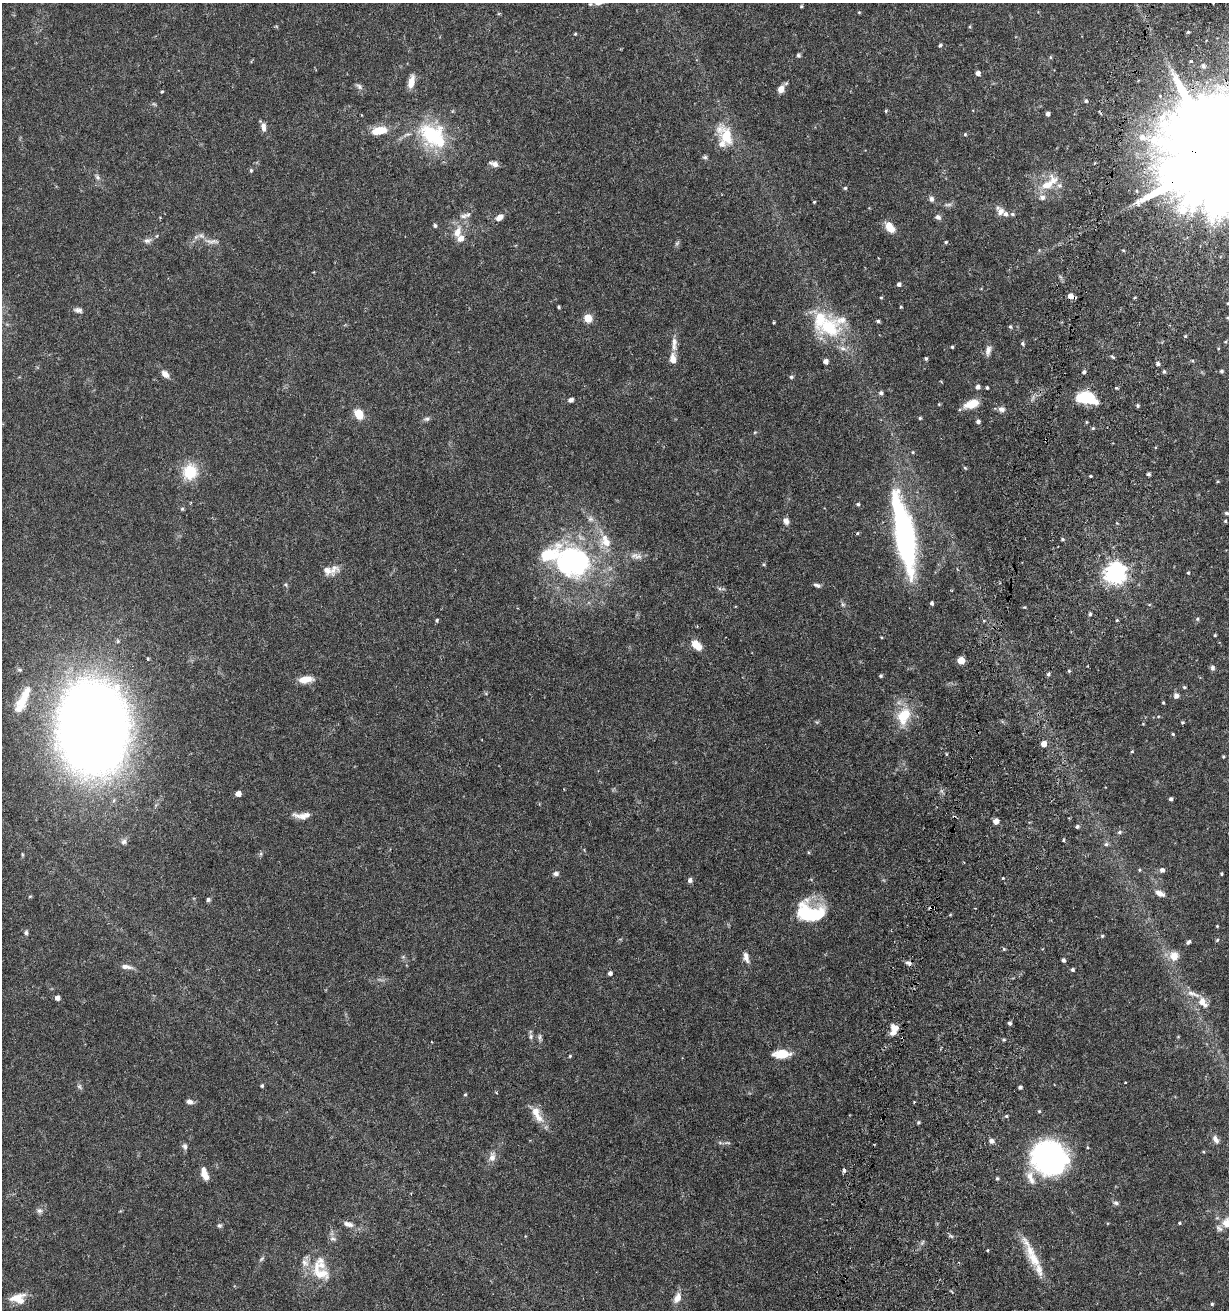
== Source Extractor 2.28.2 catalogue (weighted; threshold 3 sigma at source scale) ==
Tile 10 of 4 x 4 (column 2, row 3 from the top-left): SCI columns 1568-2794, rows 1332-2639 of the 5531 x 5284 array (HDU 1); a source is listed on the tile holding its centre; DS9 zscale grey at full resolution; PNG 1231 x 1312 px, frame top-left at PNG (2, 3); no overlay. Shown black and unused: <1% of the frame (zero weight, under 5 of 9 exposures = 3% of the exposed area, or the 3 px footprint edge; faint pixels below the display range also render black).
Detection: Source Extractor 2.28.2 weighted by HDU 2 'WHT'; one run over the whole footprint, this tile lists its part. Background 0.0301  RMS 0.0015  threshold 0.00621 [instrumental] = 3 sigma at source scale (4.09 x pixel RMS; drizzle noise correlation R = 1.36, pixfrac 0.8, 0.0396/0.0396 arcsec/px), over >= 5 px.
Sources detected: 251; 1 inside a brighter object's white glare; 1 cosmic-ray / hot-pixel residue — not listed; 25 inside a brighter listed object's ellipse — not listed separately; the other 224 listed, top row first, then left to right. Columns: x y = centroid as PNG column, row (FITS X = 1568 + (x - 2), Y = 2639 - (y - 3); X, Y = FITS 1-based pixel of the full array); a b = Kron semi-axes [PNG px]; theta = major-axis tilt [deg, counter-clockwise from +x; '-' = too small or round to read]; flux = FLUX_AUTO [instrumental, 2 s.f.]
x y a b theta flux
1213 3 3 3 - 0.28
801 6 4 4 - 0.17
859 12 4 4 - 0.13
276 26 6 3 -19 0.13
1188 32 4 4 - 0.18
575 34 4 3 - 0.14
940 45 5 4 - 0.21
798 55 6 5 - 0.24
1050 57 5 4 - 0.17
1203 66 7 6 - 0.49
978 73 5 4 - 0.7
411 82 17 7 76 1.3
359 86 10 6 -30 0.41
781 89 9 7 64 1
162 91 3 3 - 0.21
1086 101 5 4 - 0.25
886 111 5 4 - 0.16
1047 114 4 4 - 0.58
361 115 4 2 - 0.091
263 125 8 7 - 0.56
381 130 15 10 25 1.8
432 134 36 30 -24 10
965 134 4 4 - 0.16
726 136 31 17 -60 4.4
1142 137 11 9 -16 1.3
705 157 7 5 0 0.27
1219 159 41 26 -21 5000
494 164 11 5 -16 0.68
251 170 5 4 - 0.21
97 177 9 6 -54 0.41
1049 183 31 13 39 3.2
845 188 4 4 - 0.19
931 199 7 6 - 0.48
814 202 3 3 - 0.13
948 205 11 4 0 0.38
1001 211 11 9 75 0.87
1012 214 6 5 - 0.27
464 216 12 8 13 0.79
499 217 10 7 34 0.85
938 217 9 7 -23 0.45
435 225 5 4 - 0.26
890 227 14 9 -54 1.6
457 232 16 9 68 1.7
201 236 10 7 -33 0.62
147 240 11 7 13 0.55
212 241 20 6 1 0.81
946 242 5 4 - 0.19
677 243 7 4 45 0.24
1123 250 5 3 - 0.13
899 284 4 4 - 0.43
1071 296 6 4 -20 1
1135 297 5 3 - 0.13
881 298 4 4 - 0.15
1228 303 4 3 - 0.15
559 307 3 3 - 0.18
901 307 4 3 - 0.13
78 310 11 6 -12 0.51
588 318 7 7 - 1.9
878 321 5 4 - 0.22
774 322 3 2 - 0.14
829 327 35 31 -34 8.6
1010 327 4 4 - 0.22
1185 336 4 4 - 0.16
674 342 13 7 -88 0.88
1225 342 5 3 - 0.12
1023 344 6 5 - 0.25
952 347 3 3 - 0.19
1218 349 4 3 - 0.11
988 350 14 7 80 0.73
1113 357 7 3 -35 0.19
926 358 4 4 - 0.24
673 359 13 8 -85 1.4
825 361 4 4 - 0.74
1158 364 4 4 - 0.34
1164 371 5 4 - 0.23
1221 371 4 4 - 0.27
1084 372 5 4 - 0.31
165 374 9 7 -42 0.87
791 377 5 5 - 0.25
978 387 5 4 - 0.53
987 388 4 3 - 0.2
1116 388 4 3 - 0.17
881 393 5 5 - 0.37
1086 398 14 8 -9 9.7
571 400 7 5 11 0.4
971 404 17 9 20 2.1
1138 406 4 4 - 0.23
1001 409 9 7 -3 0.59
359 414 9 7 -58 2.8
920 418 4 3 - 0.2
426 419 9 5 4 0.35
978 421 4 4 - 0.4
1086 422 5 3 - 0.14
1093 428 5 4 - 0.18
755 432 6 3 19 0.15
913 452 4 4 - 0.14
965 468 6 3 -45 0.17
190 472 16 14 63 4.7
1148 474 4 4 - 0.28
1090 476 3 2 - 0.16
858 504 5 4 - 0.21
182 509 5 5 - 0.21
1227 513 5 4 - 0.29
590 519 8 7 - 0.48
786 521 8 7 - 0.61
1225 521 4 3 - 0.16
857 533 4 4 - 0.15
904 534 84 19 -79 32
1062 539 5 4 - 0.19
606 542 20 12 -9 2.2
638 557 14 7 12 0.86
573 561 33 31 72 25
763 564 5 4 - 0.16
334 569 17 13 59 1.3
1115 573 7 7 - 89
1188 573 4 3 - 0.16
286 585 6 4 -48 0.19
817 585 9 4 -15 0.38
932 603 4 3 - 0.32
843 604 7 5 -30 0.25
1024 607 4 3 - 0.13
1090 614 5 4 - 0.22
1197 619 5 4 - 0.21
437 620 4 4 - 0.2
1117 620 4 3 - 0.15
1215 635 3 3 - 0.14
697 645 12 8 -47 1.8
961 660 5 5 - 2.8
1212 668 6 6 - 0.33
19 670 7 6 - 0.3
1069 671 4 4 - 0.17
1048 674 5 4 - 0.25
880 676 4 4 - 0.22
306 679 17 8 7 1.7
1184 687 5 4 - 0.17
486 694 5 3 - 0.16
1176 696 6 6 - 0.57
23 698 29 13 58 3.2
1163 703 4 3 - 0.16
904 716 26 17 71 3.9
1183 722 3 3 - 0.18
93 728 54 41 -89 300
1173 734 5 3 - 0.15
1044 744 5 5 - 1.1
1132 751 4 3 - 0.13
1223 757 3 3 - 0.14
238 794 5 4 - 1.1
1171 799 4 4 - 0.32
303 816 29 7 -12 1.2
996 821 5 4 - 1.1
1077 826 4 4 - 0.3
1119 832 6 5 - 0.27
1063 840 4 3 - 0.15
124 842 8 7 - 0.47
1106 844 6 5 - 0.3
1139 870 4 4 - 0.16
1162 870 5 5 - 0.49
556 873 6 5 - 0.47
1222 874 3 3 - 0.17
1003 878 3 3 - 0.11
690 880 6 5 - 0.45
1160 893 11 6 -25 0.85
30 896 5 4 - 0.15
208 899 5 5 - 0.26
932 907 9 3 11 0.35
810 913 29 18 -7 9.9
1217 926 3 3 - 0.13
26 932 7 6 - 0.32
1102 936 4 4 - 0.18
1217 940 5 5 - 0.18
1188 942 6 4 55 0.27
1004 949 5 4 - 0.18
1174 956 13 13 - 1.6
746 957 15 7 -73 0.8
1063 960 4 3 - 0.37
908 963 9 6 -31 0.47
126 967 16 5 -8 0.77
1073 970 4 4 - 0.28
610 973 4 4 - 0.49
1193 994 23 6 -20 1.2
57 998 4 4 - 0.74
1202 1002 11 7 -51 1.7
1010 1023 4 4 - 0.35
894 1029 14 9 76 1.4
531 1036 8 5 89 0.33
540 1038 11 4 -80 0.36
1004 1040 5 4 - 0.21
781 1054 17 8 2 2.7
570 1056 5 4 - 0.15
79 1086 8 6 -54 0.33
262 1086 5 4 - 0.18
1020 1087 4 3 - 0.36
496 1093 4 3 - 0.14
465 1094 4 3 - 0.17
189 1102 9 6 -16 0.54
914 1102 3 3 - 0.11
1039 1111 4 4 - 0.15
537 1114 27 10 -63 2
1006 1116 5 4 - 0.23
918 1123 4 4 - 0.18
1216 1139 12 7 -62 0.69
991 1141 9 7 -25 0.47
727 1143 10 4 -1 0.32
185 1146 8 6 -70 0.42
1087 1147 4 3 - 0.13
492 1157 15 9 82 0.93
1049 1158 32 29 -22 32
844 1170 4 4 - 0.41
204 1174 15 7 -70 1.4
997 1178 4 4 - 0.19
1116 1203 7 6 - 0.34
39 1210 8 7 - 0.47
1179 1223 4 3 - 0.18
1226 1223 14 11 87 1.4
347 1224 9 7 -27 0.56
219 1225 6 6 - 0.27
333 1239 9 6 -18 0.41
987 1250 4 3 - 0.14
1030 1251 56 10 -62 3.2
261 1259 8 4 36 0.25
321 1274 28 16 -12 3.2
18 1298 17 11 0 2.1
677 1298 16 9 66 1.1
1212 1304 4 4 - 0.17
Overlapping masked pixels (flux is a lower limit): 3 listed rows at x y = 1219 159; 1071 296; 932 907
Isophote crosses this tile's border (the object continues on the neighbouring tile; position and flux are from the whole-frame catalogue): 4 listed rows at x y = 1213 3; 1219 159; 1228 303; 1226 1223